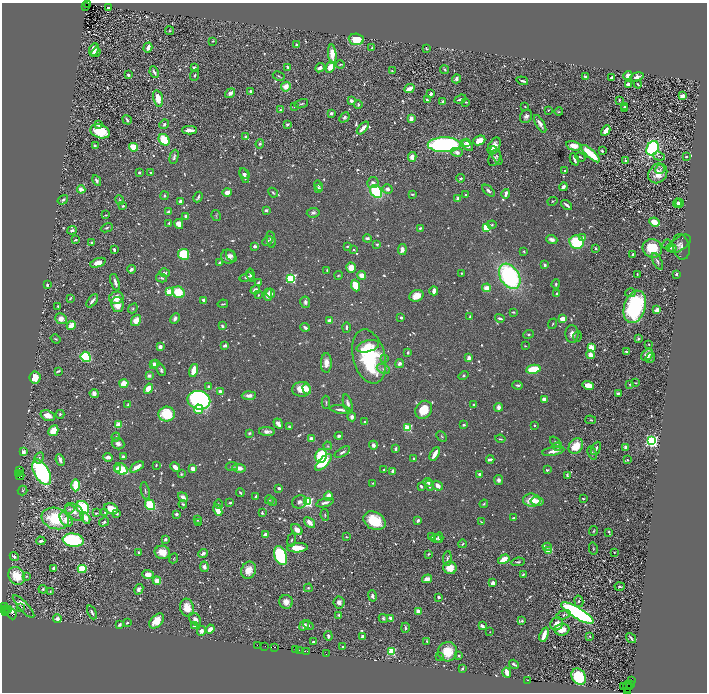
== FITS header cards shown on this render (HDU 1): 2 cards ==
NAXIS1  =                 1410
NAXIS2  =                 1380

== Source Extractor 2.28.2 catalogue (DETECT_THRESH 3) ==
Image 1410 x 1380 px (HDU 1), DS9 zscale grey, zoomed out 1/2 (1 PNG px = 2 x 2 image px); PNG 709 x 694 px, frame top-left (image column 2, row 1379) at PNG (2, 3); each listed source drawn as its Kron ellipse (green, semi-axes under 4 px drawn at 4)
Background 1.21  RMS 0.023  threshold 0.0703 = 3 sigma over >= 5 px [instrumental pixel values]
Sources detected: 1011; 91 cannot appear on this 1/2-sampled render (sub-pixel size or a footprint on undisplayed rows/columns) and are neither listed nor drawn; of the other 920, the 500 brightest by FLUX_AUTO listed and drawn (420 fainter detections omitted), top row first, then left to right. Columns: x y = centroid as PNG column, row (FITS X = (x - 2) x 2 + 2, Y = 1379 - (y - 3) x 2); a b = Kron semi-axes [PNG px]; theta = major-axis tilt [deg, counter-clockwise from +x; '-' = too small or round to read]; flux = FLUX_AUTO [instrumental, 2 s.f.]
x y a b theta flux
88 5 2 2 - 180
86 7 2 1 - 130
108 8 3 3 - 14
169 31 4 3 - 5.1
356 39 7 5 -2 130
213 41 3 2 - 5.7
296 44 3 2 - 8.2
372 47 3 2 - 6.4
148 48 5 3 - 32
426 48 3 2 - 5.7
94 50 6 4 66 44
96 52 5 3 - 22
332 54 10 4 -84 73
340 64 4 2 - 6.2
287 67 4 3 - 8.5
330 67 6 4 63 51
194 68 4 3 - 16
320 68 5 3 - 21
445 69 5 2 - 6.7
392 71 2 2 - 6.7
154 72 6 2 -66 19
128 75 3 2 - 8.9
195 75 6 3 70 8
628 75 5 3 - 21
279 76 6 2 -29 5.5
586 77 3 2 - 18
637 77 7 3 16 27
612 78 3 3 - 20
456 79 5 3 - 13
522 81 6 2 -19 9
628 84 4 3 - 23
638 84 4 2 - 12
286 87 5 4 - 53
409 88 6 3 25 58
251 91 4 3 - 9.4
230 93 5 4 - 27
431 94 3 2 - 18
682 96 4 3 - 27
158 98 8 4 -76 66
460 99 6 2 20 17
427 100 3 2 - 8.5
619 100 3 2 - 7.3
351 101 3 2 - 31
443 102 3 3 - 18
466 102 3 2 - 5.1
301 104 7 2 19 6.2
358 104 4 3 - 8.9
294 106 3 2 - 4.9
624 106 4 2 - 7.8
525 107 2 2 - 5
624 108 4 2 - 7.5
280 110 3 3 - 9.8
548 110 2 2 - 6.7
559 112 4 3 - 5.9
331 113 2 2 - 26
526 116 7 5 60 18
344 117 6 4 48 11
411 119 3 3 - 40
127 120 5 2 - 13
98 124 4 2 - 9
164 124 5 4 - 8.7
287 124 3 3 - 13
540 124 10 3 -59 28
363 128 7 3 48 35
190 130 7 3 0 40
606 130 5 3 - 51
100 131 10 6 -20 160
246 137 3 3 - 14
164 140 6 5 - 150
479 140 6 4 22 52
467 143 3 3 - 15
260 144 4 4 - 9.8
95 145 3 3 - 5.9
444 145 16 7 0 1100
467 146 7 3 -37 34
494 146 9 5 61 43
574 146 8 4 -13 48
133 147 4 3 - 81
653 148 7 6 - 680
602 151 3 3 - 8.9
457 152 6 4 -13 24
590 154 12 3 -42 250
496 155 10 3 -65 9.5
659 156 6 3 -19 6.6
686 156 3 2 - 7.3
174 157 7 3 76 12
412 157 5 4 - 41
580 157 5 2 - 6.4
495 158 9 5 67 13
574 159 6 2 -66 20
626 161 4 3 - 13
660 169 5 3 - 8.2
565 171 3 3 - 6.2
139 172 2 2 - 21
151 172 3 2 - 7.3
658 173 10 9 - 64
244 174 6 3 -45 12
244 175 8 3 -73 20
461 178 4 3 - 7.1
97 180 5 3 - 14
373 183 6 5 - 20
319 185 5 3 - 6.4
563 187 4 4 - 20
81 189 4 4 - 36
318 189 4 4 - 21
387 189 5 4 - 21
376 191 7 5 -55 380
488 191 7 3 -41 15
227 192 5 3 - 41
273 193 5 2 - 7
412 194 3 2 - 6.6
506 194 5 2 - 24
465 195 2 2 - 5
164 196 4 3 - 6.4
198 197 5 2 - 11
458 198 2 2 - 56
63 200 5 3 - 9.6
119 200 5 3 - 6
180 201 3 2 - 31
553 201 5 2 - 5
677 203 4 2 - 9.1
679 203 4 3 - 9.4
566 205 6 2 -37 15
123 206 3 2 - 7.6
266 210 4 3 - 12
168 212 4 3 - 13
313 213 6 4 5 17
106 215 3 2 - 5
186 216 4 3 - 22
216 216 6 4 -59 7.1
654 222 5 3 - 72
169 223 4 2 - 7.3
179 224 5 4 - 58
492 225 4 3 - 8.9
486 227 3 3 - 310
107 228 6 3 26 7.7
420 228 3 2 - 8
72 230 5 3 - 13
583 237 4 3 - 12
367 238 4 3 - 15
271 239 8 4 -80 15
552 239 6 4 -21 22
75 240 3 2 - 8.2
267 241 6 2 39 7.9
92 242 4 2 - 11
577 242 7 6 - 250
377 244 3 3 - 8.6
667 244 5 3 - 5.4
680 244 12 6 36 21
255 246 4 3 - 17
347 246 3 2 - 6.5
681 247 13 8 -78 22
596 248 3 2 - 9.5
652 248 10 9 - 150
671 248 5 4 - 18
402 249 5 4 - 35
114 250 3 2 - 15
353 250 3 3 - 5.1
524 251 3 2 - 5.6
184 254 5 5 - 370
633 254 4 3 - 11
231 256 7 4 -55 14
228 257 7 7 - 27
657 261 9 4 -62 15
98 263 8 4 20 44
220 263 3 3 - 13
545 265 4 3 - 12
351 268 5 5 - 50
131 269 4 3 - 23
327 270 3 2 - 6.4
165 273 5 4 - 12
461 273 2 2 - 5.7
637 274 3 2 - 5.7
676 274 2 2 - 16
251 275 7 3 -77 12
338 275 4 3 - 5.3
361 275 4 4 - 41
510 276 14 9 -58 780
247 277 7 4 17 13
162 278 6 2 -14 8.9
291 278 3 3 - 710
115 282 9 3 -72 22
258 282 3 2 - 9.7
556 284 4 3 - 6.9
47 285 3 3 - 7.8
355 286 6 4 -67 120
486 288 4 4 - 51
255 290 5 3 - 29
434 291 4 3 - 27
169 292 3 3 - 200
178 292 6 5 - 130
271 293 4 2 - 21
556 293 3 3 - 6.5
630 293 5 3 - 5.9
258 295 2 2 - 7.1
268 295 6 3 90 38
416 296 7 5 22 55
70 298 4 2 - 4.9
116 298 7 6 - 59
203 300 3 2 - 14
92 301 8 2 52 14
305 302 6 5 - 15
117 304 8 6 -81 70
223 304 5 2 - 6.2
58 306 3 2 - 5.1
635 307 17 10 73 660
133 308 5 3 - 7.3
656 310 4 3 - 39
513 312 4 2 - 6.8
470 316 3 2 - 5.8
401 317 3 2 - 9.7
175 318 6 3 64 17
500 318 5 2 - 16
61 319 6 5 - 40
563 319 4 3 - 74
136 320 6 4 55 59
330 321 4 3 - 45
553 324 5 3 - 4.9
71 326 5 4 - 69
222 326 3 2 - 11
305 327 4 3 - 12
346 327 5 2 - 9.5
529 334 5 3 - 6.5
572 334 9 6 -88 29
577 336 5 3 - 5.3
638 338 4 3 - 6.9
56 339 5 2 - 5.4
649 344 2 2 - 5.1
225 345 3 2 - 22
368 346 11 5 14 42
525 346 3 2 - 5.2
160 347 3 2 - 34
591 348 3 3 - 240
626 352 3 3 - 9
408 353 4 2 - 6.8
590 355 4 4 - 39
647 355 7 5 47 42
369 356 28 16 -76 470
86 357 5 4 - 290
384 358 4 3 - 8.5
469 358 4 3 - 30
650 358 5 4 - 9.4
156 363 3 3 - 25
326 363 10 5 89 39
399 364 5 4 - 18
154 365 3 3 - 34
383 369 7 4 -23 15
533 369 7 4 10 160
161 370 6 3 -70 11
194 370 7 3 75 99
58 371 4 2 - 7.3
149 376 2 2 - 60
463 376 5 3 - 5.9
35 377 6 5 - 59
124 383 4 4 - 66
636 383 2 2 - 4.9
630 384 2 2 - 5
517 385 5 3 - 11
588 385 6 4 -17 74
209 386 3 3 - 8.4
149 389 5 4 - 78
302 389 9 7 5 77
307 389 5 4 - 20
220 391 3 3 - 28
618 393 3 3 - 8.3
94 394 5 4 - 20
249 396 7 4 3 26
544 399 4 3 - 19
199 400 11 9 -12 1300
326 402 6 2 -89 5.3
348 403 9 4 -73 19
474 404 3 2 - 12
128 405 4 3 - 11
498 407 4 3 - 32
198 409 5 4 - 82
340 410 10 3 -8 22
424 410 9 8 - 99
60 414 4 3 - 6.5
167 414 8 7 - 190
48 416 7 5 -20 46
352 417 4 4 - 16
590 420 5 3 - 6.3
365 422 3 2 - 12
278 423 5 3 - 48
118 425 3 3 - 77
464 425 3 3 - 7.2
534 425 2 2 - 5.3
289 427 3 2 - 9.5
408 428 3 3 - 280
53 431 6 4 60 81
267 432 8 4 -3 26
249 433 4 3 - 6.6
339 436 4 3 - 15
442 436 6 3 -46 5.3
116 437 4 3 - 5.3
311 439 3 2 - 45
500 439 5 2 - 6.5
652 441 4 3 - 1500
556 442 7 2 -44 7.2
118 444 6 5 - 24
373 445 4 4 - 19
328 446 4 3 - 5.5
576 446 8 6 56 98
557 447 4 3 - 7.6
625 447 4 3 - 11
596 448 7 3 64 14
395 449 3 2 - 13
553 451 11 3 11 33
23 452 2 2 - 110
342 452 8 3 30 15
592 453 7 3 -71 7.7
435 454 7 2 60 63
123 456 4 3 - 11
321 456 6 6 - 410
108 457 5 3 - 24
39 458 6 4 63 10
414 459 2 2 - 8.4
490 459 4 2 - 15
60 460 6 2 -67 21
628 460 4 3 - 6.1
323 462 10 5 46 180
156 465 3 2 - 6.9
232 466 6 3 8 7.8
137 467 8 3 32 47
175 467 5 3 - 27
193 468 4 3 - 30
239 468 7 3 -7 49
118 469 3 3 - 64
121 469 7 5 -30 310
384 470 3 2 - 5.9
547 470 3 2 - 5.7
20 471 3 3 - 24
393 471 4 3 - 30
42 472 14 7 -60 840
19 473 2 1 - 120
181 474 3 3 - 6.1
479 474 2 2 - 22
567 475 3 2 - 4.9
20 476 4 3 - 90
498 480 5 4 - 15
428 482 4 3 - 16
373 483 2 2 - 5.3
76 485 6 3 -90 210
421 486 3 2 - 12
429 486 5 3 - 12
437 486 5 4 - 27
279 488 3 2 - 17
23 491 5 4 - 6.1
145 491 9 3 -78 9.1
240 493 4 2 - 6.7
256 496 3 2 - 12
328 496 5 3 - 37
183 497 5 3 - 37
583 499 3 2 - 6.5
269 500 4 3 - 6.7
532 500 8 6 -7 99
537 501 6 4 -9 39
272 502 4 3 - 5.1
299 502 7 6 - 18
307 502 3 3 - 830
230 503 3 2 - 9.2
325 503 9 3 16 23
183 504 4 2 - 8.2
219 504 5 3 - 5.5
484 504 4 3 - 5.7
150 505 5 4 - 200
83 507 7 6 - 250
69 509 5 3 - 6.7
111 509 7 5 -26 68
218 510 6 3 -64 73
75 512 11 7 -41 31
96 513 3 2 - 5.9
105 513 3 2 - 5.9
262 513 3 2 - 6.4
117 514 4 3 - 8
176 514 3 2 - 20
325 515 6 3 -82 6.3
55 518 14 10 -18 250
85 518 6 4 -60 36
513 518 4 3 - 6.2
198 519 4 2 - 7.1
66 520 8 5 -56 43
418 520 4 3 - 15
374 521 12 8 -29 160
104 522 5 3 - 9.1
310 522 6 4 -40 47
481 522 4 2 - 5
198 523 3 2 - 7.6
297 530 6 4 -44 37
594 531 5 4 - 6
609 532 4 2 - 8.2
265 534 3 3 - 32
346 537 3 3 - 5.1
432 537 4 3 - 6.5
436 538 5 4 - 8.3
439 538 5 3 - 18
165 539 3 2 - 8.7
73 540 10 6 -6 390
291 540 7 3 81 6.8
41 541 4 3 - 14
462 544 4 3 - 5.5
547 547 4 4 - 9.7
297 548 10 4 4 79
593 548 6 3 -77 5.7
549 551 4 3 - 62
162 552 7 6 - 75
614 552 2 2 - 4.8
139 553 3 2 - 12
203 553 5 3 - 14
428 554 2 2 - 6.7
14 556 5 3 - 16
281 556 10 6 -69 460
174 558 5 3 - 5
447 558 7 3 86 11
504 559 6 3 32 77
518 562 7 3 7 8.3
204 567 5 4 - 20
54 568 3 3 - 21
450 568 6 6 - 91
82 569 4 4 - 150
249 570 9 7 64 61
148 574 6 4 -7 44
523 575 3 2 - 7.4
17 576 9 7 -56 160
26 576 3 2 - 7.1
427 579 5 3 - 30
157 581 4 4 - 50
493 583 3 3 - 28
620 587 5 3 - 9
308 588 4 3 - 5.8
43 589 4 3 - 10
139 589 5 4 - 17
50 591 3 3 - 5.3
372 596 6 4 -75 17
439 597 3 2 - 12
579 601 6 4 -78 8.3
286 602 7 6 - 41
339 602 6 5 - 21
5 607 3 2 - 170
21 607 2 1 - 4300
24 607 15 4 -47 60
187 608 9 7 -79 72
5 610 2 2 - 280
7 610 3 2 - 270
9 610 2 2 - 120
418 611 3 3 - 48
92 612 7 3 -66 15
6 613 4 2 - 170
577 613 18 5 -31 1100
12 614 5 3 - 830
339 615 3 2 - 9.4
563 615 8 4 17 11
383 618 5 4 - 9.6
391 618 4 2 - 38
57 619 4 4 - 28
195 619 7 5 -48 21
157 621 9 5 45 77
522 621 3 3 - 6.5
127 623 2 2 - 7
557 624 7 6 - 45
119 625 3 2 - 14
304 625 5 3 - 28
308 625 5 4 - 8.5
194 626 4 3 - 8.8
482 626 3 2 - 25
405 628 5 3 - 10
210 629 4 3 - 31
562 630 7 6 - 49
201 631 5 4 - 22
490 632 2 2 - 5.3
544 635 7 3 72 63
328 636 5 3 - 14
590 636 2 2 - 5.1
362 637 3 3 - 17
631 638 5 2 - 11
427 641 3 2 - 7.5
313 642 2 2 - 14
258 645 3 1 - 63
264 646 3 1 - 71
274 647 2 1 - 100
343 647 2 2 - 6.9
296 650 3 1 - 240
299 650 3 1 - 210
307 651 2 1 - 46
391 652 3 3 - 410
448 652 9 9 - 110
326 654 2 1 - 57
459 655 3 3 - 8.8
440 656 3 3 - 5.6
514 664 5 2 - 10
463 668 4 2 - 7.5
507 672 5 3 - 59
579 677 8 7 - 270
527 680 3 1 - 80
631 680 2 2 - 170
631 685 2 1 - 87
630 686 2 1 - 57
623 687 3 2 - 380
627 687 6 2 82 550
628 691 2 1 - 48
At the frame edge (FLAGS 8, measured only in part): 1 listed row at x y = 628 691
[420 fainter detections neither listed nor drawn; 91 sub-pixel or undisplayed-footprint detections neither listed nor drawn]